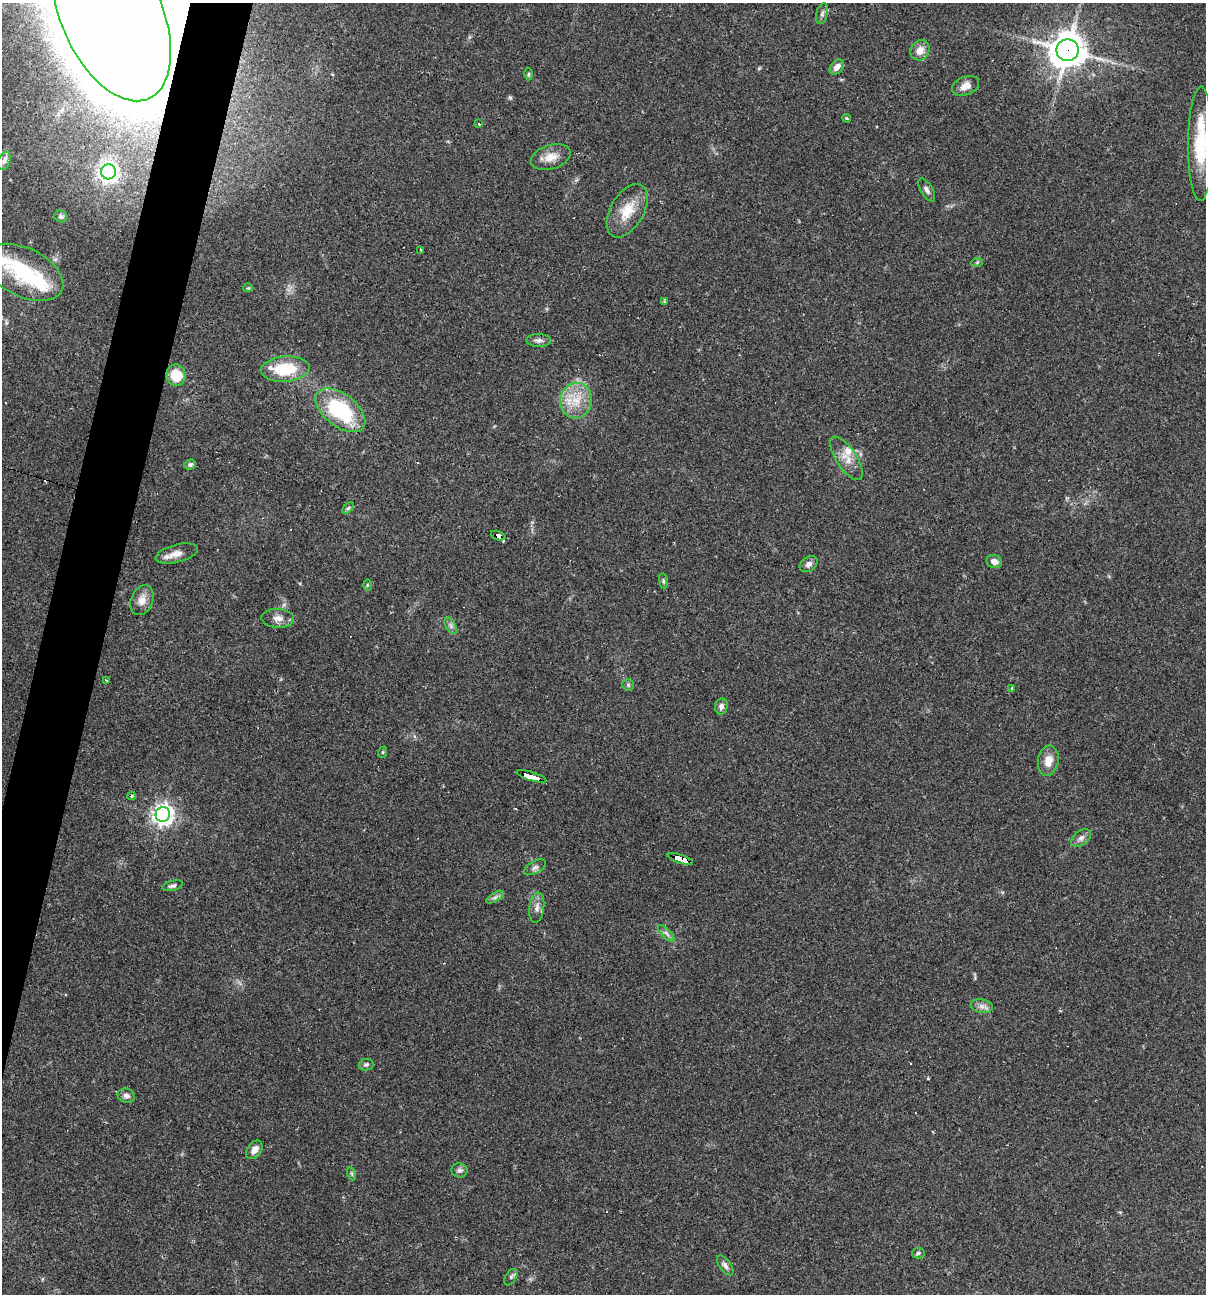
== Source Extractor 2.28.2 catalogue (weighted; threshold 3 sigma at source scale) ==
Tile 7 of 4 x 4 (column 3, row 2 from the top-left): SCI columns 2655-3858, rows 2583-3874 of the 5184 x 5165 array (HDU 1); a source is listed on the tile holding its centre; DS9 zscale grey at full resolution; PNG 1208 x 1296 px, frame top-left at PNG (2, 3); each listed source drawn as its Kron ellipse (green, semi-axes under 4 px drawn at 4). Shown black and unused: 4% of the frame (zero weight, under 2 of 3 exposures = <1% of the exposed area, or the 3 px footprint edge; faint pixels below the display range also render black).
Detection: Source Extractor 2.28.2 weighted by HDU 2 'WHT'; one run over the whole footprint, this tile lists its part. Background 0.0493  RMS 0.005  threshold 0.0227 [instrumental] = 3 sigma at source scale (4.5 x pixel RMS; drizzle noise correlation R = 1.50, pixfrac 1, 0.05/0.05 arcsec/px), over >= 5 px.
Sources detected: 72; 2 inside a brighter object's white glare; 5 cosmic-ray / hot-pixel residue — neither listed nor drawn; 2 inside a brighter listed object's ellipse — not listed separately; the other 63 listed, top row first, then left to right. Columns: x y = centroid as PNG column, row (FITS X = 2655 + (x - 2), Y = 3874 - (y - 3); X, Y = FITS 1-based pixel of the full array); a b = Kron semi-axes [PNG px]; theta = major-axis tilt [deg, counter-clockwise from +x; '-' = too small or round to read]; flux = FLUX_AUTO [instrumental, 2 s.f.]
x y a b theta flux
111 13 94 50 -66 3300
822 14 10 5 76 1.7
920 50 10 9 - 4.3
1068 50 11 11 - 1100
837 67 9 6 48 3.1
529 74 6 4 89 0.75
965 86 14 9 24 4.6
847 118 4 3 - 0.6
478 124 4 3 - 0.81
1201 144 57 12 90 30
551 157 20 12 17 6.2
4 161 9 6 69 1.9
108 172 7 7 - 280
927 190 13 6 -59 1.9
627 211 29 16 60 13
61 216 7 5 -29 1.5
421 251 4 2 - 1.3
977 263 6 4 3 0.62
24 272 42 24 -26 41
248 288 5 4 - 0.55
664 302 3 3 - 0.89
539 340 12 6 -1 2
285 369 24 12 4 21
176 375 11 9 -74 12
576 401 18 16 77 12
340 410 29 16 -38 40
847 458 25 10 -56 6.7
190 464 6 5 - 1.1
348 508 7 4 44 0.85
498 536 8 4 -21 51
177 553 21 9 14 5
994 562 8 6 -21 2.9
809 564 10 7 35 2
663 581 7 4 -82 0.81
367 585 6 4 89 0.64
142 600 15 11 68 4.9
278 618 16 9 -2 3.8
451 626 9 5 -59 1.5
106 680 4 2 - 0.85
628 685 6 5 - 0.89
1012 688 4 3 - 0.66
721 706 8 6 78 1.9
383 752 6 3 71 0.54
1048 761 15 10 81 6.1
531 776 16 3 -17 160
131 796 4 3 - 0.66
163 814 7 7 - 330
1081 838 11 7 39 2.2
680 859 13 4 -18 130
535 867 12 6 29 1.8
173 886 10 5 14 1.6
495 897 10 4 30 1.4
537 908 15 7 82 3
666 933 11 4 -45 1.7
982 1006 11 7 -11 2.5
366 1065 7 5 11 1.1
126 1096 9 7 -13 2.3
254 1150 10 7 53 3.6
459 1170 8 7 - 1.5
352 1174 6 4 -71 0.82
918 1253 6 5 - 0.97
725 1265 11 5 -54 1.8
511 1277 9 5 59 1.3
Overlapping masked pixels (flux is a lower limit): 5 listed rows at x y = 111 13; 1068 50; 498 536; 531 776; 680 859
Isophote crosses this tile's border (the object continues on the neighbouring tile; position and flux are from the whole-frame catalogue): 2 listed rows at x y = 111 13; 1201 144
Unlisted compact peaks at least as high as the median listed source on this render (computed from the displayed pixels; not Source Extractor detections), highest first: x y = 510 97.